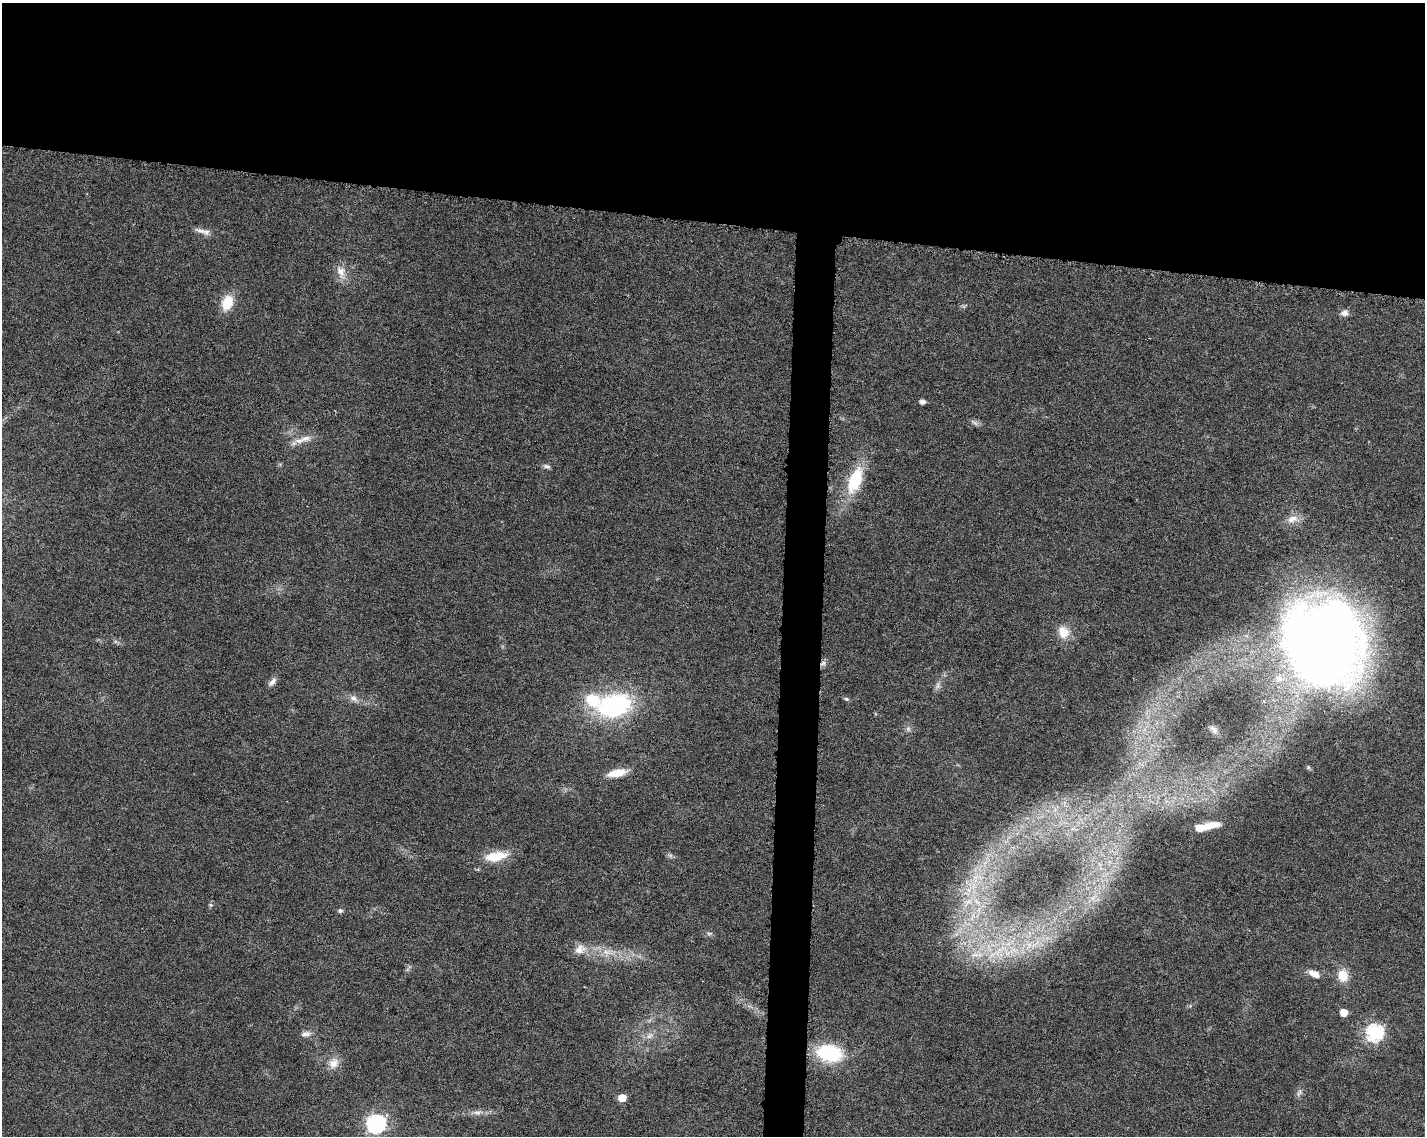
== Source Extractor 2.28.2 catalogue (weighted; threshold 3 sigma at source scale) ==
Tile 2 of 3 x 4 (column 2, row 1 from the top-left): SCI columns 1654-3076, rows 3416-4549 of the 4786 x 4554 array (HDU 1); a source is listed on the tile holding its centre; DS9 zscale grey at full resolution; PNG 1427 x 1138 px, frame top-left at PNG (2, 3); no overlay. Shown black and unused: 22% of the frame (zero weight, under 6 of 12 exposures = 1% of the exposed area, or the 3 px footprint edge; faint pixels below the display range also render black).
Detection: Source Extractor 2.28.2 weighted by HDU 2 'WHT'; one run over the whole footprint, this tile lists its part. Background 0.0301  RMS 0.002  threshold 0.00818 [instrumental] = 3 sigma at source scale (4.09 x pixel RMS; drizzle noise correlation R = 1.36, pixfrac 0.8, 0.0396/0.0396 arcsec/px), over >= 5 px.
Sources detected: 52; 2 too faint to see at this stretch — not listed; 5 inside a brighter listed object's ellipse — not listed separately; the other 45 listed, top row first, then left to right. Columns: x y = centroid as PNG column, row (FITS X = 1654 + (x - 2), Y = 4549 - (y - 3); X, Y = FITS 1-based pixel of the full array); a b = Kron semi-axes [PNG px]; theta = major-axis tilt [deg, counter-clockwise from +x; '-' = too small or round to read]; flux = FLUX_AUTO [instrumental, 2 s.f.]
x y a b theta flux
201 231 18 6 -14 1.2
341 272 21 11 -71 2.1
227 303 17 12 70 4.2
1345 313 9 7 14 1.1
922 402 5 4 - 0.96
305 438 18 8 13 1.8
546 466 11 5 -12 0.51
855 480 28 13 69 9.5
1292 519 17 10 18 1.9
1063 632 16 13 -63 2.9
1326 641 58 49 -79 290
823 663 8 5 60 0.57
272 682 13 6 48 0.84
938 685 11 6 89 0.65
354 698 12 8 -36 1
846 699 6 5 - 0.33
614 706 31 21 15 27
908 729 7 6 - 0.5
1214 729 13 7 -45 0.78
617 773 19 8 12 3.5
1209 826 21 6 9 2.9
496 856 25 10 11 5.2
975 877 9 6 20 1.1
1093 898 13 4 50 0.98
967 902 19 12 32 3.9
211 905 6 5 - 0.29
340 911 6 5 - 0.45
972 917 17 8 67 2.6
709 933 9 4 8 0.38
956 934 7 5 45 0.69
580 949 17 12 23 2
999 951 36 13 30 7.9
607 952 20 7 -10 2.3
1314 974 14 8 -26 1.6
1343 975 14 12 -84 3.1
1344 1012 5 5 - 3.1
1375 1033 7 7 - 48
306 1034 14 7 8 0.93
649 1036 10 7 33 0.97
830 1053 24 15 -13 14
333 1063 15 12 54 2
1299 1093 12 4 66 0.57
622 1098 5 5 - 3.2
477 1113 12 6 -4 0.97
376 1124 7 7 - 67
Overlapping masked pixels (flux is a lower limit): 1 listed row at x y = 823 663